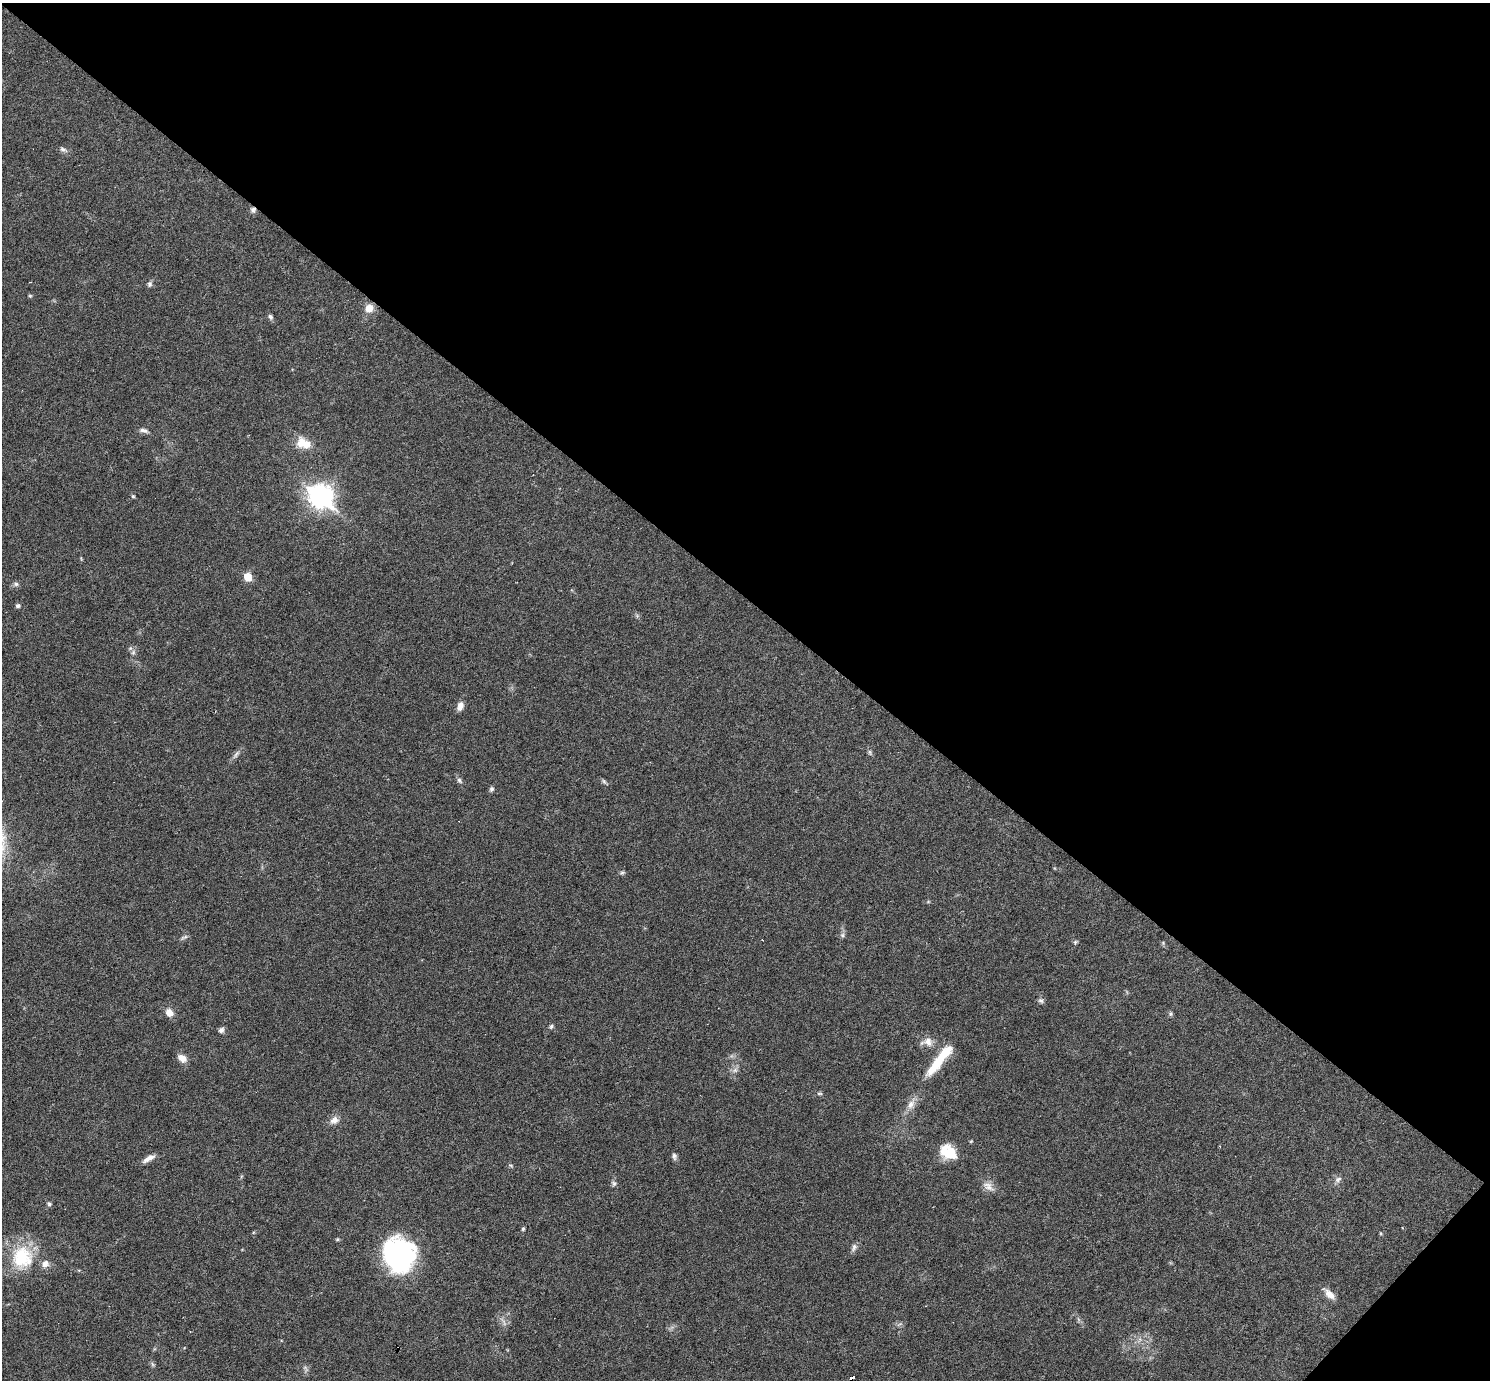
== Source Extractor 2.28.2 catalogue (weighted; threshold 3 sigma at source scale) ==
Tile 8 of 4 x 4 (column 4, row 2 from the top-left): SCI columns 4466-5953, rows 3050-4427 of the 5953 x 5957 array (HDU 1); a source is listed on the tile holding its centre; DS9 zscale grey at full resolution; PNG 1492 x 1382 px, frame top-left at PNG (2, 3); no overlay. Shown black and unused: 44% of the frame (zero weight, under 3 of 6 exposures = <1% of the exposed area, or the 3 px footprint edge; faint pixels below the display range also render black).
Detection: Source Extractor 2.28.2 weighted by HDU 2 'WHT'; one run over the whole footprint, this tile lists its part. Background 0.0199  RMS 0.0021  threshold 0.00846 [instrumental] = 3 sigma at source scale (4.09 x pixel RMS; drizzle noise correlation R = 1.36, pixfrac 0.8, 0.05/0.05 arcsec/px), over >= 5 px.
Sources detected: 61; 2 too faint to see at this stretch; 2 inside a brighter object's white glare — not listed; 2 inside a brighter listed object's ellipse — not listed separately; the other 55 listed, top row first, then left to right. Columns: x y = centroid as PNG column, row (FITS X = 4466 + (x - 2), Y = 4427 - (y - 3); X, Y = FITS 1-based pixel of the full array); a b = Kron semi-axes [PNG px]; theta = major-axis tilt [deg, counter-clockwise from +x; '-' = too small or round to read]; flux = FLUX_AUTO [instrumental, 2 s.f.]
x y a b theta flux
63 150 10 6 -22 0.64
253 210 8 7 - 0.71
149 284 8 6 -89 0.49
30 296 5 5 - 0.23
369 308 11 10 - 1.9
270 317 7 5 -56 0.51
144 430 11 5 -12 0.76
301 443 17 12 83 2.5
133 496 5 4 - 0.28
320 496 10 8 -41 140
247 577 6 5 - 4.4
16 584 7 5 0 0.49
18 606 6 5 - 0.42
133 652 7 6 - 0.55
460 706 11 7 70 1.2
870 752 8 4 -81 0.39
236 754 15 5 52 0.78
459 780 9 5 -46 0.5
604 781 8 5 -53 0.36
491 789 7 5 64 0.44
622 873 7 4 1 0.34
928 902 6 3 19 0.2
842 935 7 5 47 0.45
184 937 11 4 24 0.43
1075 942 5 5 - 0.3
1163 943 5 5 - 0.25
1041 1000 8 7 - 0.48
169 1012 12 9 -55 1.6
1171 1014 7 5 83 0.31
551 1026 7 5 55 0.39
221 1030 7 7 - 0.63
928 1042 14 11 -40 1.8
182 1058 11 8 -37 1.6
937 1064 36 11 49 6
735 1070 9 7 28 0.71
819 1093 8 4 0 0.32
911 1104 14 9 60 1.6
334 1120 13 10 32 1.3
971 1141 5 4 - 0.18
948 1152 20 14 -36 4.7
674 1156 9 6 -79 0.57
149 1158 17 6 31 1.3
511 1166 6 4 -21 0.27
1338 1179 10 7 30 0.75
614 1183 7 6 - 0.5
988 1186 17 10 -35 1.6
49 1204 6 5 - 0.35
523 1229 5 4 - 0.31
1380 1233 5 3 - 0.19
854 1247 12 6 63 0.72
398 1256 39 27 -85 28
22 1257 32 30 85 10
1330 1294 15 8 -44 1.6
305 1368 10 5 -65 0.55
852 1378 4 3 - 4.5
Overlapping masked pixels (flux is a lower limit): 2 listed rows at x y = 253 210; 852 1378
Isophote crosses this tile's border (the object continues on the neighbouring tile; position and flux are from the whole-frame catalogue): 1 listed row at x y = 852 1378